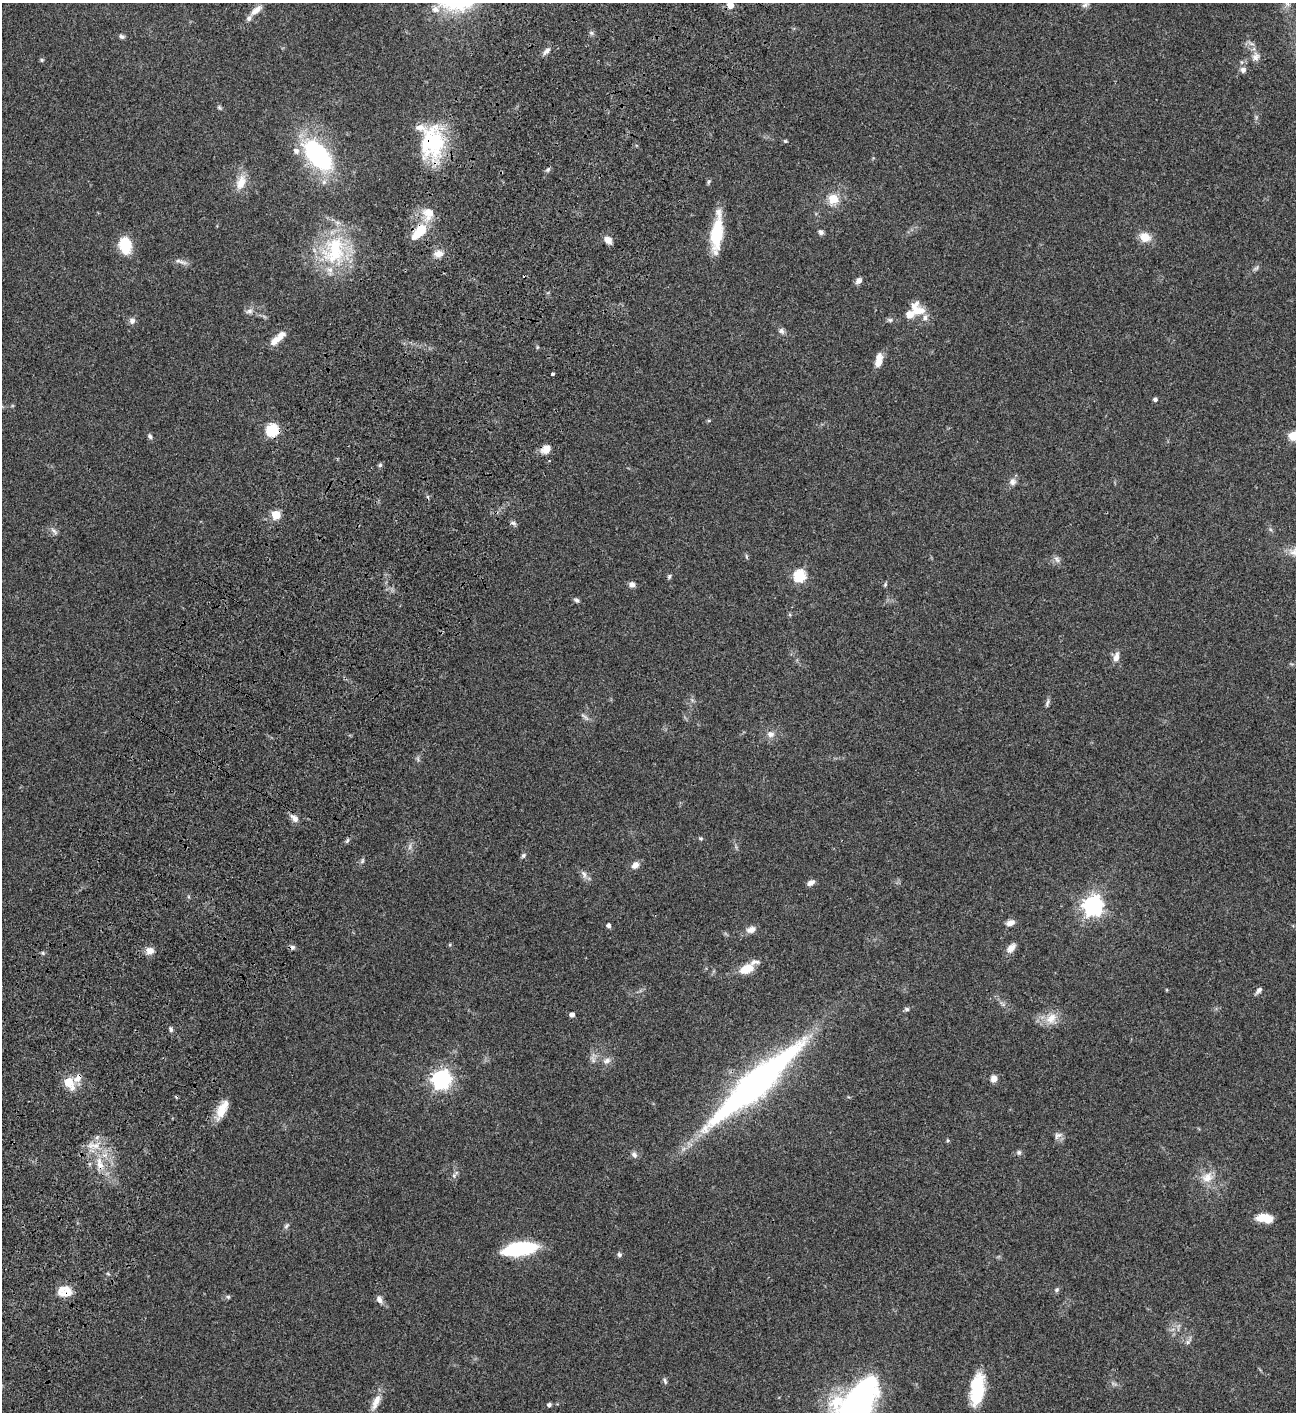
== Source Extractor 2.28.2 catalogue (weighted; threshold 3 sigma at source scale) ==
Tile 7 of 4 x 4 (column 3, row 2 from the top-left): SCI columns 3091-4384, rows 3025-4434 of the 6053 x 6052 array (HDU 1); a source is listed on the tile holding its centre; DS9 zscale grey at full resolution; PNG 1298 x 1414 px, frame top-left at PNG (2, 3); no overlay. Shown black and unused: <1% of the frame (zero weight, under 3 of 4 exposures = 13% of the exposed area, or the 3 px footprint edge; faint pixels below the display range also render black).
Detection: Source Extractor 2.28.2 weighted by HDU 2 'WHT'; one run over the whole footprint, this tile lists its part. Background 0.0647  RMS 0.0059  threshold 0.0264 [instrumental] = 3 sigma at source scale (4.5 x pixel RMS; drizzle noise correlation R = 1.50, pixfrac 1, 0.05/0.05 arcsec/px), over >= 5 px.
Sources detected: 120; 3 cosmic-ray / hot-pixel residue — not listed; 7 inside a brighter listed object's ellipse — not listed separately; the other 110 listed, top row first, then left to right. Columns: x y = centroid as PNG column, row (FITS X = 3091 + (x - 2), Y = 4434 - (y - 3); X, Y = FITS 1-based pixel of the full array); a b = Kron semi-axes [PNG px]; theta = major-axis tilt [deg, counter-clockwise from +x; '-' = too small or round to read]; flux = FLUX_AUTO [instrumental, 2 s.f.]
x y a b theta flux
730 5 5 5 - 7.7
1085 5 10 6 20 1.9
435 9 11 9 -19 3.8
256 10 19 8 41 4.3
122 37 7 5 -22 1.3
1252 44 7 4 -18 1.2
547 51 12 6 45 2.2
1256 57 12 10 66 3.5
42 60 5 5 - 0.72
1243 70 8 7 - 2
219 107 7 4 -58 0.87
785 141 5 4 - 0.65
432 142 38 27 87 43
296 151 8 7 - 2.6
318 155 30 16 -48 80
548 169 7 5 49 1.1
241 182 20 11 73 7.8
709 182 7 4 47 0.82
833 199 5 5 - 23
428 213 17 14 -82 8.6
419 231 20 9 48 17
821 232 7 5 -46 1.5
717 233 41 11 85 24
1145 237 10 8 -25 8.7
608 240 10 8 -37 3.4
125 245 16 12 -85 17
334 250 44 32 73 45
438 253 13 10 12 4.1
182 262 13 5 -20 2
1256 268 10 4 30 1.2
858 281 9 6 43 2.2
917 309 21 14 -50 9.5
249 311 10 6 8 2
890 320 8 5 -14 1.2
132 321 7 7 - 2.2
781 331 8 7 - 1.6
278 338 22 7 42 6.7
537 347 6 4 -72 0.63
879 360 17 7 79 5.6
552 374 3 3 - 2.9
1155 399 5 4 - 1.5
272 430 6 6 - 60
150 436 8 5 -69 1.3
1293 436 5 5 - 25
546 449 12 9 36 4.8
380 465 5 5 - 0.99
1013 482 10 9 - 2.5
276 515 5 5 - 19
513 523 7 6 - 1.3
54 531 13 4 -45 1.6
746 557 7 3 -72 0.73
1057 559 11 5 -54 1.7
800 576 6 6 - 57
669 577 6 5 - 0.96
632 584 7 7 - 2.2
885 585 6 4 79 0.72
577 600 7 5 -20 1.2
1116 657 13 7 72 3.4
1047 703 12 4 72 1.3
584 716 15 3 -33 1.5
771 734 10 9 - 2.9
295 818 10 7 -44 3.3
701 838 6 4 -20 0.74
410 847 10 4 77 1.5
523 855 7 5 51 1.1
362 861 7 5 47 1
635 865 11 8 40 3.1
584 874 9 6 -57 2.2
811 883 10 6 33 2.2
1093 905 8 7 - 280
1010 923 11 7 18 2.7
608 925 5 4 - 1.7
751 930 12 8 18 3.5
1011 948 13 8 51 3.7
150 951 10 9 - 3.8
746 969 16 10 22 9.3
1259 990 8 5 47 1.8
907 1009 7 5 -3 1
572 1015 4 4 - 2.7
1051 1018 18 13 45 7.3
171 1029 6 4 -67 1.2
593 1060 7 4 -72 1.3
607 1061 11 7 15 2.6
78 1078 13 8 47 3.8
441 1079 8 7 - 240
994 1079 8 7 - 3.1
69 1082 7 5 -54 19
755 1084 113 22 42 210
222 1109 27 10 64 8.8
1058 1135 12 7 41 2.2
947 1140 5 3 - 0.59
1019 1152 7 6 - 1.2
634 1155 10 6 -49 1.7
100 1164 20 9 -77 8.1
455 1175 14 5 51 1.8
1207 1177 16 13 30 7
1265 1218 16 8 -9 9.9
286 1226 8 5 49 1.2
520 1249 31 11 9 45
619 1254 6 6 - 1.2
1057 1290 6 5 - 1
66 1292 19 12 23 6.7
228 1297 6 5 - 0.82
379 1300 11 6 -62 2.3
1187 1342 7 4 90 1.2
665 1381 9 4 -72 1
977 1389 32 13 82 29
376 1402 24 8 65 5.8
549 1405 5 4 - 1.4
856 1406 55 28 56 180
Overlapping masked pixels (flux is a lower limit): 7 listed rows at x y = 432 142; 419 231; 272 430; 546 449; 78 1078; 755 1084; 66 1292
Isophote crosses this tile's border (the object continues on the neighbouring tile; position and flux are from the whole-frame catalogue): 3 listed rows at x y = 730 5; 1293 436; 856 1406